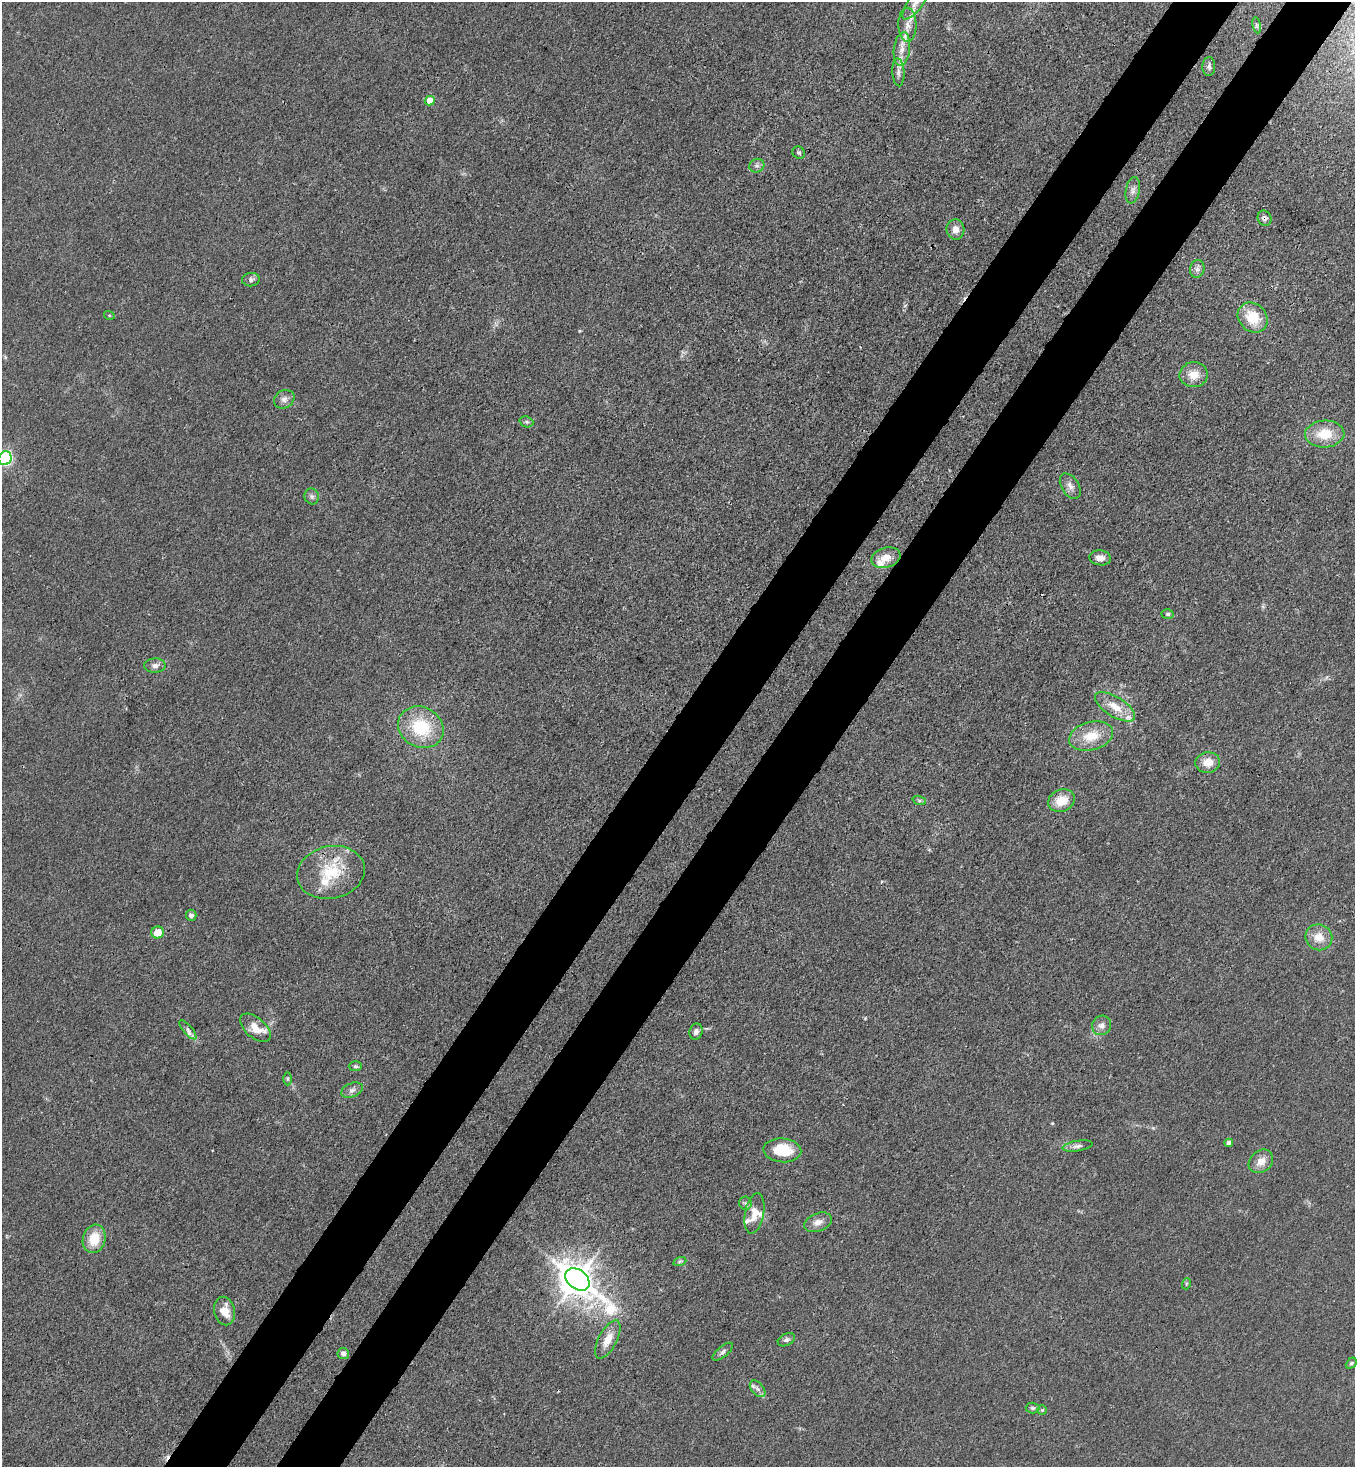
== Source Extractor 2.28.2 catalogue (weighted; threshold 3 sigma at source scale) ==
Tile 10 of 4 x 4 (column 2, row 3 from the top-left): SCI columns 1725-3077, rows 1529-2993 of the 6008 x 5986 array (HDU 1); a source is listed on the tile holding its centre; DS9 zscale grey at full resolution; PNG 1357 x 1469 px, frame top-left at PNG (2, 2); each listed source drawn as its Kron ellipse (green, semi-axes under 4 px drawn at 4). Shown black and unused: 10% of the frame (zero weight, under 3 of 4 exposures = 7% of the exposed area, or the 3 px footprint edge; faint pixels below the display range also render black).
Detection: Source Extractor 2.28.2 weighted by HDU 2 'WHT'; one run over the whole footprint, this tile lists its part. Background 0.0188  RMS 0.0028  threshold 0.0125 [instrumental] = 3 sigma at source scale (4.5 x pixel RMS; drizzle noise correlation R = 1.50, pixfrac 1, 0.05/0.05 arcsec/px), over >= 5 px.
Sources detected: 74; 1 inside a brighter object's white glare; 1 cosmic-ray / hot-pixel residue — neither listed nor drawn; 8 inside a brighter listed object's ellipse — not listed separately; the other 64 listed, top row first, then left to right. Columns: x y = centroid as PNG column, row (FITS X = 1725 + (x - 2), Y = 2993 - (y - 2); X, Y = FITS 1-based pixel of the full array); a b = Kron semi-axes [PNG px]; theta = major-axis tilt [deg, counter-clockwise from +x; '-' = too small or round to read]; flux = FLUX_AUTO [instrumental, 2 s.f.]
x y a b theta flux
916 3 20 7 54 2.9
907 25 17 9 -89 2.7
1257 25 8 4 -82 0.53
902 49 17 8 83 2.9
1209 67 9 6 87 0.86
898 72 14 6 -87 1.4
430 101 5 4 - 4.3
799 153 6 5 - 0.52
757 166 7 6 - 0.87
1133 190 13 7 79 1.3
1264 218 8 6 -68 0.96
955 229 10 9 - 2
1197 269 9 7 80 1.1
251 280 9 6 5 0.8
109 315 5 3 - 0.26
1253 317 16 13 -45 7.7
1194 375 14 12 2 3.9
284 399 11 8 31 1.4
526 422 7 5 -20 0.56
1325 434 20 13 4 7.5
5 458 7 6 - 43
1070 486 14 8 -57 1.7
312 496 8 7 - 0.83
886 558 15 10 17 3.5
1100 558 11 7 -8 1.8
1168 614 6 4 2 0.5
155 666 11 7 1 1.3
1115 707 23 10 -33 4.8
421 727 23 20 -27 14
1091 736 22 14 15 6.6
1208 762 12 10 5 3.7
919 800 7 4 -19 0.49
1061 801 14 11 20 5
331 872 34 26 12 14
191 915 5 5 - 0.95
158 932 6 6 - 4.7
1319 937 14 12 -27 3.9
1102 1025 10 9 - 1.5
255 1028 18 10 -41 3.6
188 1030 12 4 -49 0.9
696 1032 8 6 73 1.2
355 1066 7 5 1 0.46
288 1079 6 4 90 0.43
352 1090 11 7 23 1.2
1229 1143 4 4 - 1.4
1078 1146 15 5 9 1.2
782 1150 19 12 -4 8.1
1261 1161 13 10 40 2.7
745 1203 6 6 - 0.68
754 1213 20 9 80 3.3
818 1222 14 9 21 2
94 1239 14 11 74 6.2
680 1261 6 4 19 0.45
577 1279 13 9 -38 570
1186 1284 5 3 - 0.31
225 1311 14 10 -77 3.6
608 1340 21 9 63 3.9
786 1340 9 6 27 0.86
723 1352 12 5 39 0.93
343 1354 5 5 - 1.2
1351 1363 6 4 43 0.51
758 1389 10 6 -49 1.1
1033 1408 7 5 -2 0.58
1042 1410 5 5 - 0.35
Overlapping masked pixels (flux is a lower limit): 3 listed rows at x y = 1264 218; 331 872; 577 1279
Isophote crosses this tile's border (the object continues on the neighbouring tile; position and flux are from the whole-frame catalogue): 2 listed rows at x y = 916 3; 5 458